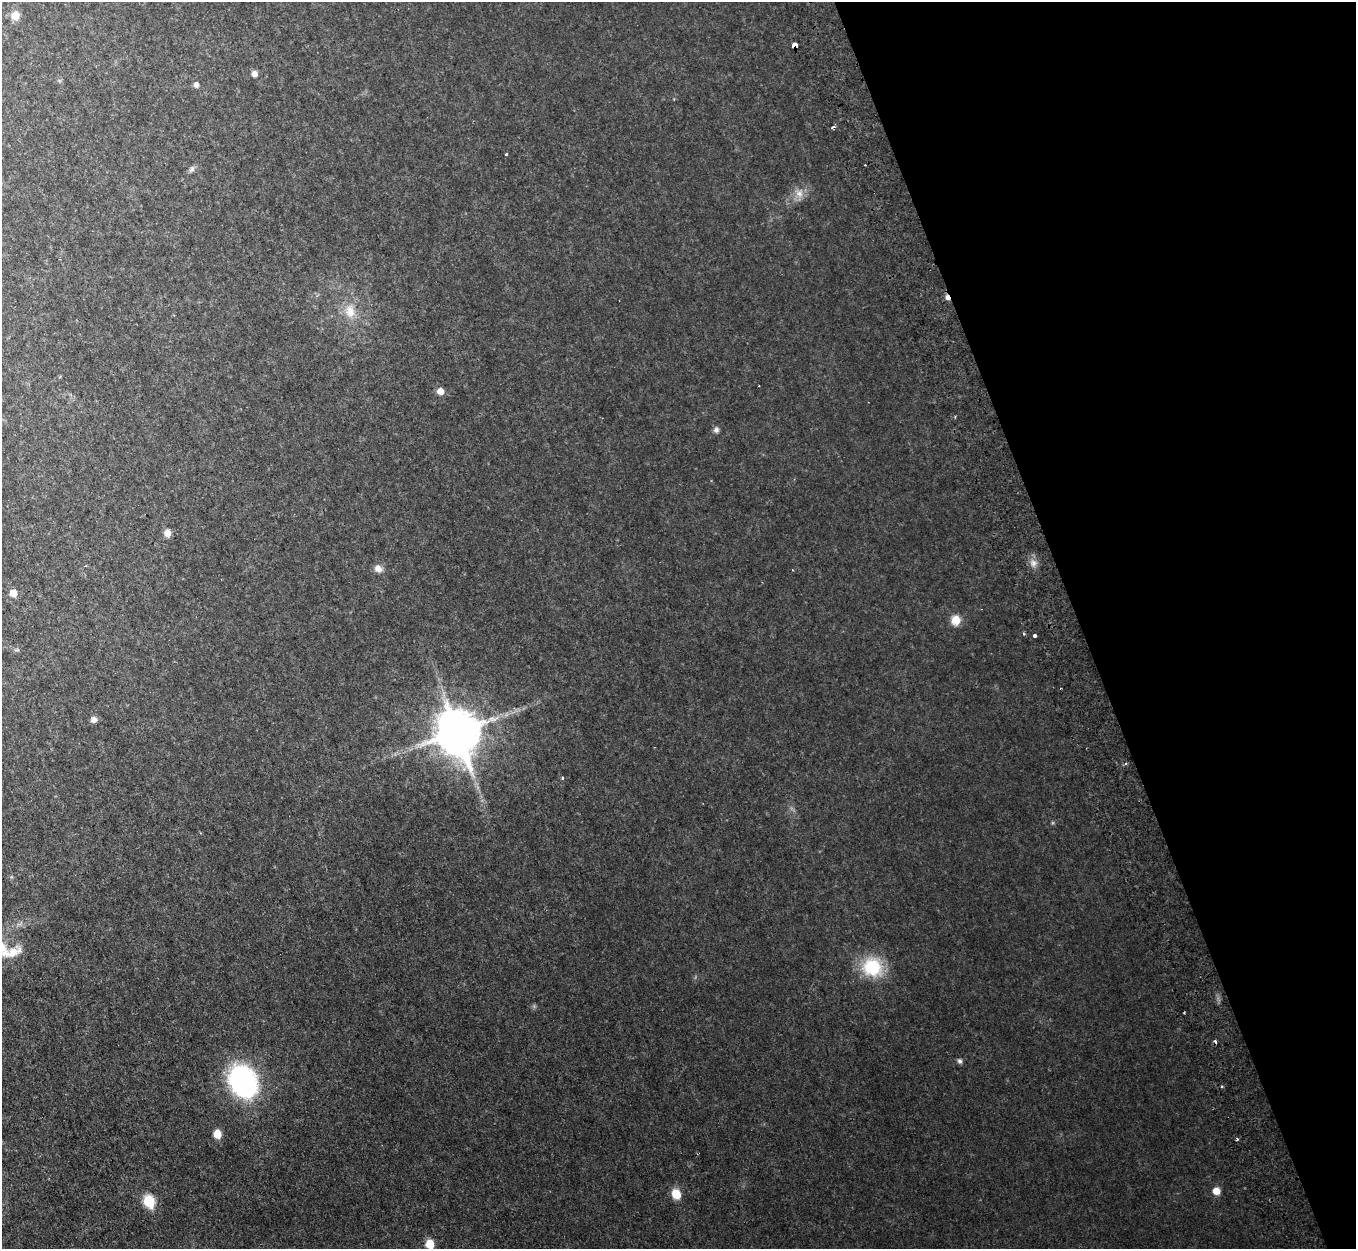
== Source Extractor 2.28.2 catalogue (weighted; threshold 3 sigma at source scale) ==
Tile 12 of 4 x 4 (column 4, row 3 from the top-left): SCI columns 4128-5481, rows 1556-2802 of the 5544 x 5478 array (HDU 1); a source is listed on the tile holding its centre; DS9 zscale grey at full resolution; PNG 1358 x 1251 px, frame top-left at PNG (2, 2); no overlay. Shown black and unused: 20% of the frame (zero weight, under 2 of 3 exposures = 4% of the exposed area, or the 3 px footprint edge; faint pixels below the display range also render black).
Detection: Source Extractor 2.28.2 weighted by HDU 2 'WHT'; one run over the whole footprint, this tile lists its part. Background 0.0525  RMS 0.0098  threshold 0.0443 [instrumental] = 3 sigma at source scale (4.5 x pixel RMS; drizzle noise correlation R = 1.50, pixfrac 1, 0.05/0.05 arcsec/px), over >= 5 px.
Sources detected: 38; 5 cosmic-ray / hot-pixel residue — not listed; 1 inside a brighter listed object's ellipse — not listed separately; the other 32 listed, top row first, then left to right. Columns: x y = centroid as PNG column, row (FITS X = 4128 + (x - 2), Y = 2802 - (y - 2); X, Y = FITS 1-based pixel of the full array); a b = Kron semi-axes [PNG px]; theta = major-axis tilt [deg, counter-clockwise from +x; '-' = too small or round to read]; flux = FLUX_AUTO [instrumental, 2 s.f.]
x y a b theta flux
15 15 8 8 - 12
795 45 4 3 - 46
254 74 7 6 - 4.7
196 85 6 5 - 3.9
506 154 3 3 - 1.5
192 169 8 6 45 2.7
799 193 11 10 - 7.6
947 297 7 5 -60 3.4
350 312 19 12 -80 14
440 391 6 5 - 9.7
716 430 8 7 - 2.8
167 533 7 7 - 7.2
1033 563 9 5 -71 4.2
378 569 11 9 -34 5.7
13 593 6 6 - 12
956 620 8 8 - 16
1035 636 4 3 - 3.4
94 720 7 7 - 4.6
458 732 15 12 -70 3700
1125 763 5 3 - 1.5
562 778 4 4 - 1.1
11 952 33 12 13 20
872 967 20 18 -29 51
960 1061 7 5 -63 2.4
243 1081 27 20 -61 190
1221 1086 3 3 - 1.1
217 1134 6 5 - 17
1237 1140 4 3 - 1.4
1216 1191 7 6 - 9.6
676 1194 9 7 -66 17
149 1201 7 6 - 64
430 1244 6 6 - 24
Overlapping masked pixels (flux is a lower limit): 2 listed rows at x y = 795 45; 947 297
Isophote crosses this tile's border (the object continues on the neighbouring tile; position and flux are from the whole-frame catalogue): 2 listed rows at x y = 11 952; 430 1244